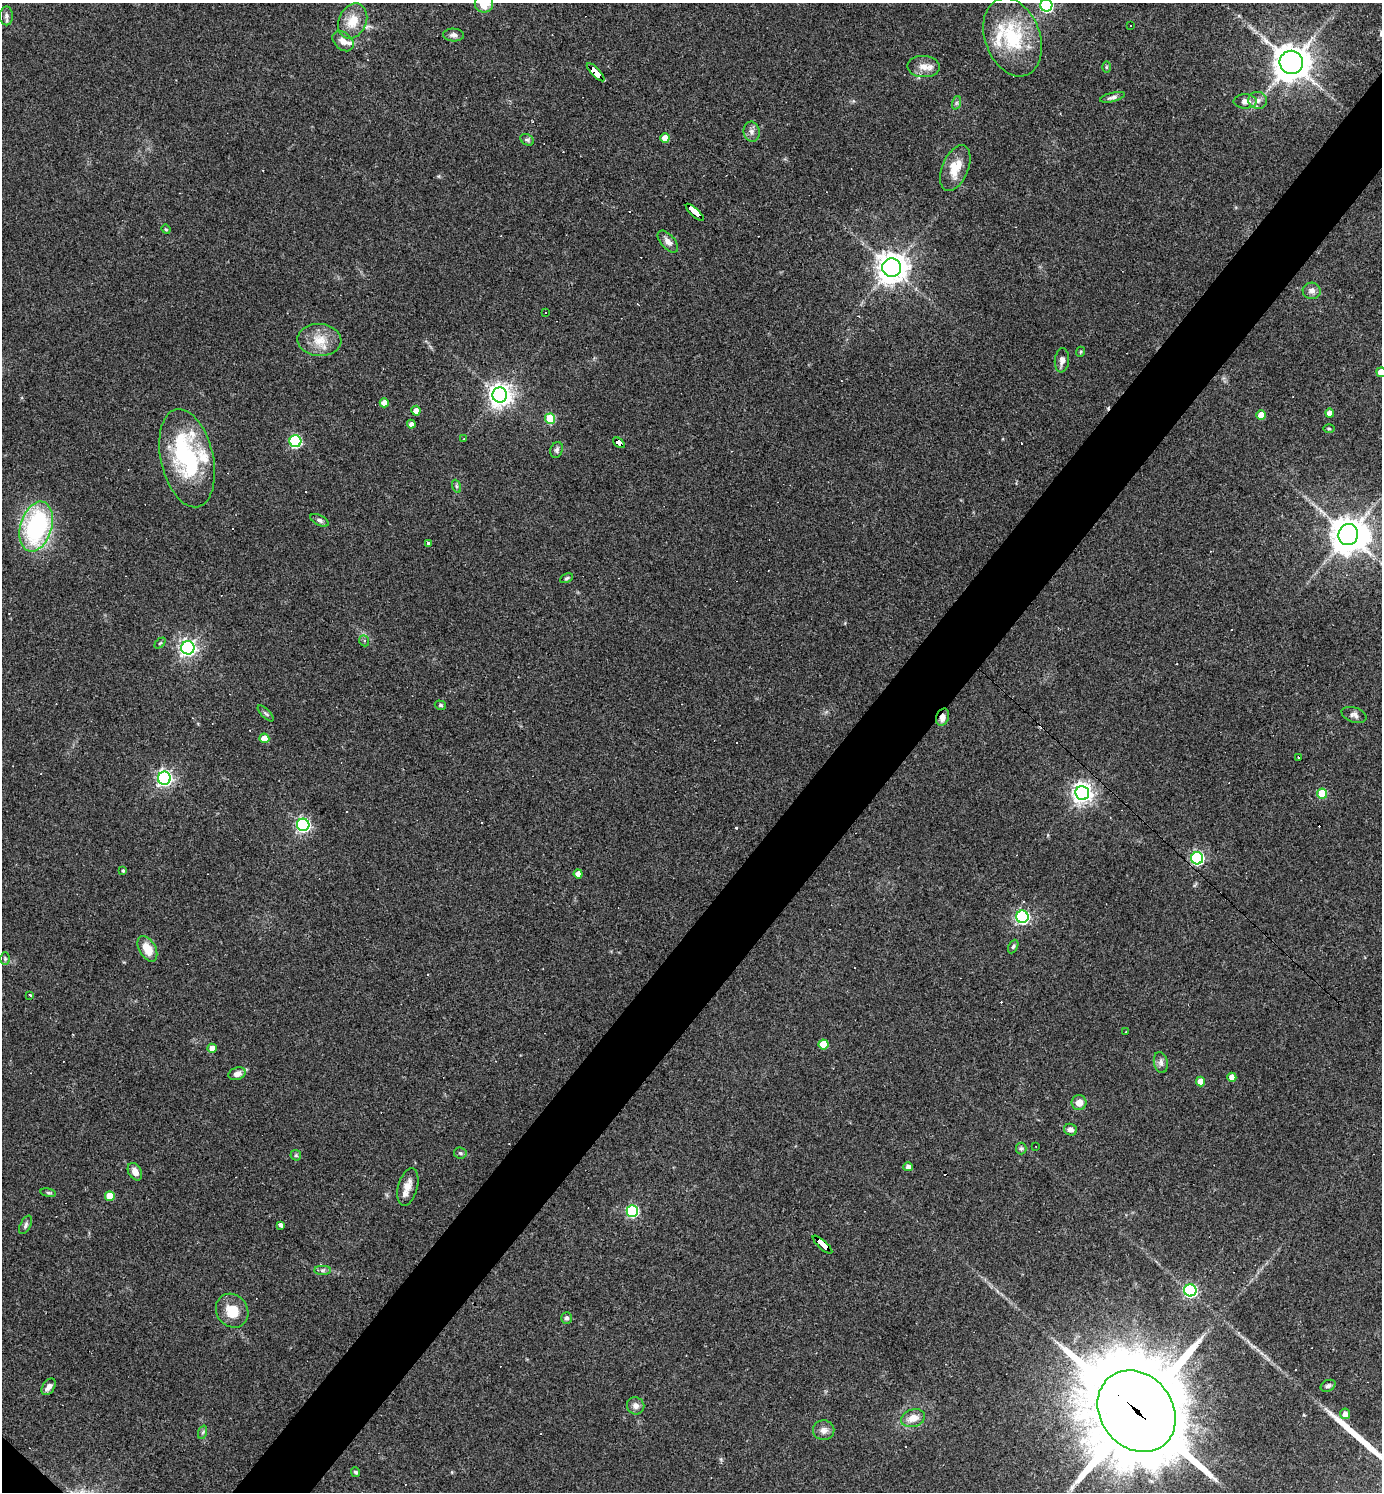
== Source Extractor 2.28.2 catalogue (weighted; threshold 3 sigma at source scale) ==
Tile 10 of 4 x 4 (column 2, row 3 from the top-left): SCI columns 1531-2910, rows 1491-2980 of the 5962 x 5960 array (HDU 1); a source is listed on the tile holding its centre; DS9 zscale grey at full resolution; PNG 1384 x 1494 px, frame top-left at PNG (2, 3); each listed source drawn as its Kron ellipse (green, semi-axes under 4 px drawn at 4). Shown black and unused: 5% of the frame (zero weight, under 3 of 4 exposures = <1% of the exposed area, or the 3 px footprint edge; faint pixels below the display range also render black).
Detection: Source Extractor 2.28.2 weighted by HDU 2 'WHT'; one run over the whole footprint, this tile lists its part. Background 0.0419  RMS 0.0048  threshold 0.0218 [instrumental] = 3 sigma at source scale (4.5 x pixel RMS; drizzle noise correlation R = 1.50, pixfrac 1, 0.05/0.05 arcsec/px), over >= 5 px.
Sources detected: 128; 1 inside a brighter object's white glare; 15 cosmic-ray / hot-pixel residue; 1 long thin detection or spike segment (spike, bleed or trail) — neither listed nor drawn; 6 inside a brighter listed object's ellipse — not listed separately; the other 105 listed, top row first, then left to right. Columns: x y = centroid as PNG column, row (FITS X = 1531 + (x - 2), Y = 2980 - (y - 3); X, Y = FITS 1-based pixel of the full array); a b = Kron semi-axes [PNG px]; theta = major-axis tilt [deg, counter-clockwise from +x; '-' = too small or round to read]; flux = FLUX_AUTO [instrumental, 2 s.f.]
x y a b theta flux
484 3 9 9 - 9.1
1046 5 6 6 - 76
6 16 9 6 -90 1.7
353 21 18 13 65 8.4
1131 26 3 2 - 0.38
453 35 10 6 -2 1.8
1013 37 40 27 -70 34
343 41 12 8 -42 3.3
1291 62 12 11 - 830
923 66 16 10 -2 4.5
1106 67 6 4 90 0.53
596 72 12 4 -46 130
1112 97 12 4 15 1.6
1258 100 9 8 - 2.3
1245 101 11 7 0 2.9
956 103 7 4 71 0.88
752 132 10 8 -81 2.3
665 138 5 4 - 3.8
527 140 7 5 -29 0.99
955 168 24 13 68 9.6
695 212 11 3 -43 190
166 229 5 4 - 0.53
668 241 13 7 -49 2.7
892 268 9 9 - 630
1312 291 9 8 - 2.3
545 313 3 3 - 1.2
319 340 22 16 -4 9.3
1080 352 5 3 - 0.49
1062 360 12 7 84 2.3
1381 372 5 4 - 5.5
500 395 7 7 - 380
384 403 4 4 - 4.2
416 411 5 4 - 3.3
1330 413 4 4 - 3.7
1261 415 5 4 - 7.8
550 419 5 5 - 20
411 424 4 4 - 1.9
1329 429 6 4 -1 0.58
464 439 3 2 - 0.37
295 441 6 6 - 55
619 443 7 4 -43 54
557 450 8 6 69 1.2
187 458 50 26 -77 54
456 486 7 4 -71 0.78
319 520 10 5 -28 1.4
36 526 25 15 73 69
1348 535 10 10 - 890
429 543 3 3 - 5.2
567 578 7 4 27 0.76
364 641 6 4 -69 0.97
160 643 6 4 44 0.63
188 648 6 6 - 180
440 705 6 4 -16 0.73
266 713 10 4 -45 0.86
1354 715 13 7 -19 2
943 717 9 6 70 3
264 738 5 4 - 8.3
1299 757 3 2 - 0.51
164 778 6 6 - 150
1082 793 7 7 - 260
1322 794 5 5 - 18
303 825 6 6 - 110
1197 858 6 6 - 77
123 871 4 3 - 0.69
578 874 4 4 - 4.2
1022 917 6 6 - 100
1013 946 7 4 63 0.83
147 949 14 8 -60 7.5
5 959 6 5 - 0.77
30 995 3 3 - 3.8
1126 1032 2 2 - 0.35
823 1044 5 5 - 14
212 1048 5 4 - 4.3
1161 1062 11 7 -78 1.9
237 1074 9 6 18 2.9
1232 1077 4 4 - 4.2
1201 1081 5 4 - 6.7
1079 1103 7 7 - 4
1070 1130 6 5 - 2.1
1036 1146 3 2 - 0.33
1021 1149 6 5 - 0.87
460 1153 6 5 - 0.87
296 1155 5 5 - 0.77
908 1167 4 4 - 2
135 1172 9 6 -61 3.2
408 1187 19 9 75 4.8
48 1193 8 4 -9 0.91
110 1196 5 4 - 8.2
632 1211 6 5 - 61
26 1225 10 5 62 1.2
280 1226 3 3 - 76
822 1245 12 3 -42 110
323 1270 8 4 0 1.2
1190 1290 6 6 - 77
232 1311 18 15 -54 9.7
567 1318 6 5 - 1.2
1328 1386 8 5 25 1.2
49 1387 9 6 55 2.1
636 1406 9 8 - 2.3
1137 1411 43 36 -52 6900
1345 1414 5 5 - 2.9
913 1418 12 8 17 5.2
824 1430 11 10 - 2.8
203 1432 7 4 71 0.81
356 1472 5 4 - 1.2
Overlapping masked pixels (flux is a lower limit): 7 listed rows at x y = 596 72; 695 212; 619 443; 943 717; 1197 858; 822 1245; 1137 1411
Isophote crosses this tile's border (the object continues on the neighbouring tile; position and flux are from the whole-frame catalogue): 3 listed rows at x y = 484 3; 1046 5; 1381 372